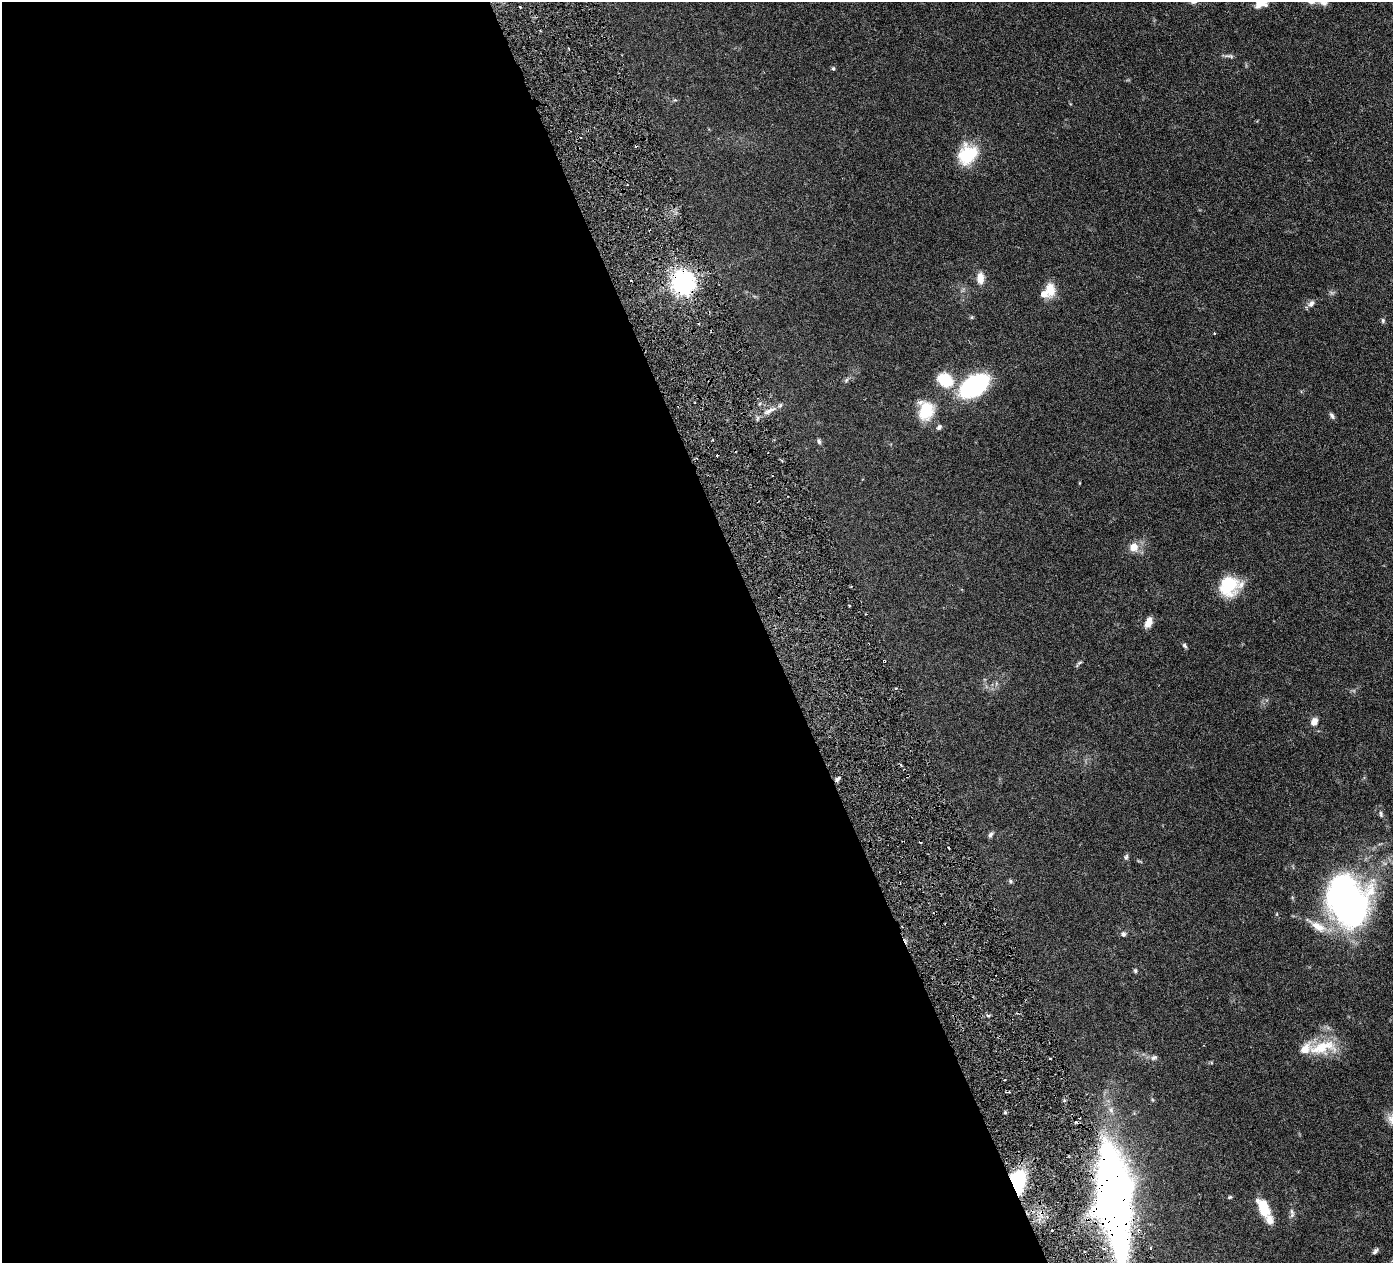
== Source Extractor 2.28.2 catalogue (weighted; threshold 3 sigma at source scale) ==
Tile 9 of 4 x 4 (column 1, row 3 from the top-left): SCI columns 7-1397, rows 1565-2825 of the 5578 x 5520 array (HDU 1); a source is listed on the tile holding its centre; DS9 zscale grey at full resolution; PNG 1395 x 1265 px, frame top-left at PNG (2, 2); no overlay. Shown black and unused: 55% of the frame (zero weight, under 3 of 6 exposures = <1% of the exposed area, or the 3 px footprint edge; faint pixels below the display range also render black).
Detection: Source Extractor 2.28.2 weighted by HDU 2 'WHT'; one run over the whole footprint, this tile lists its part. Background 0.0851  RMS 0.0036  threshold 0.0146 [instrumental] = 3 sigma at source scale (4.09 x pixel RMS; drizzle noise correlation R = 1.36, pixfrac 0.8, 0.05/0.05 arcsec/px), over >= 5 px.
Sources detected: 52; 1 inside a brighter object's white glare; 2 cosmic-ray / hot-pixel residue — not listed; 4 inside a brighter listed object's ellipse — not listed separately; the other 45 listed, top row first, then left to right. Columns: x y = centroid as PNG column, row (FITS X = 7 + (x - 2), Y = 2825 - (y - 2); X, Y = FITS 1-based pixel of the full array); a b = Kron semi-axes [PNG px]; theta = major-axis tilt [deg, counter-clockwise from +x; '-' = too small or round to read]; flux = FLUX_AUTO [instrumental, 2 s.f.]
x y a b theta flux
1259 4 13 10 48 2.7
1229 56 15 4 -3 0.89
833 69 4 4 - 0.57
968 154 24 20 49 13
980 278 15 8 90 3
683 282 8 7 - 270
1051 290 19 12 -84 4.6
1311 304 10 7 57 1.4
972 317 6 4 71 0.35
1383 321 7 5 -89 0.55
1214 333 3 2 - 0.47
846 380 6 5 - 0.6
945 380 16 12 -37 11
974 386 19 11 35 64
769 411 10 5 25 1.5
926 411 24 18 72 9.4
1332 416 9 5 -53 0.89
939 427 7 6 - 0.82
819 441 7 4 -81 0.63
717 456 3 2 - 0.41
1134 547 9 9 - 3.8
1229 583 22 16 -26 14
1148 622 11 6 66 3.4
1184 645 7 5 -47 0.65
884 661 3 2 - 0.26
1079 663 12 4 46 0.61
1314 721 10 8 56 2.1
837 779 9 4 51 0.85
1381 814 9 4 -77 0.67
990 835 8 6 58 0.74
1126 857 7 6 - 0.65
1011 881 6 5 - 0.52
1347 901 52 37 -66 110
1318 926 31 10 -32 5.7
1123 934 6 6 - 0.83
1135 971 6 5 - 0.49
1322 1047 41 17 12 11
1154 1058 10 7 20 0.99
1005 1112 4 4 - 0.41
1017 1182 21 13 88 23
1230 1197 5 4 - 0.41
1114 1199 117 31 -84 240
1263 1207 18 9 -64 9.5
1292 1215 11 6 72 1
1375 1251 10 5 48 0.84
Overlapping masked pixels (flux is a lower limit): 5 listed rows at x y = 683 282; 884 661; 837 779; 1017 1182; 1114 1199
Isophote crosses this tile's border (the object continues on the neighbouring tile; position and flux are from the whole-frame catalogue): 3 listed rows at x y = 1259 4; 1347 901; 1114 1199